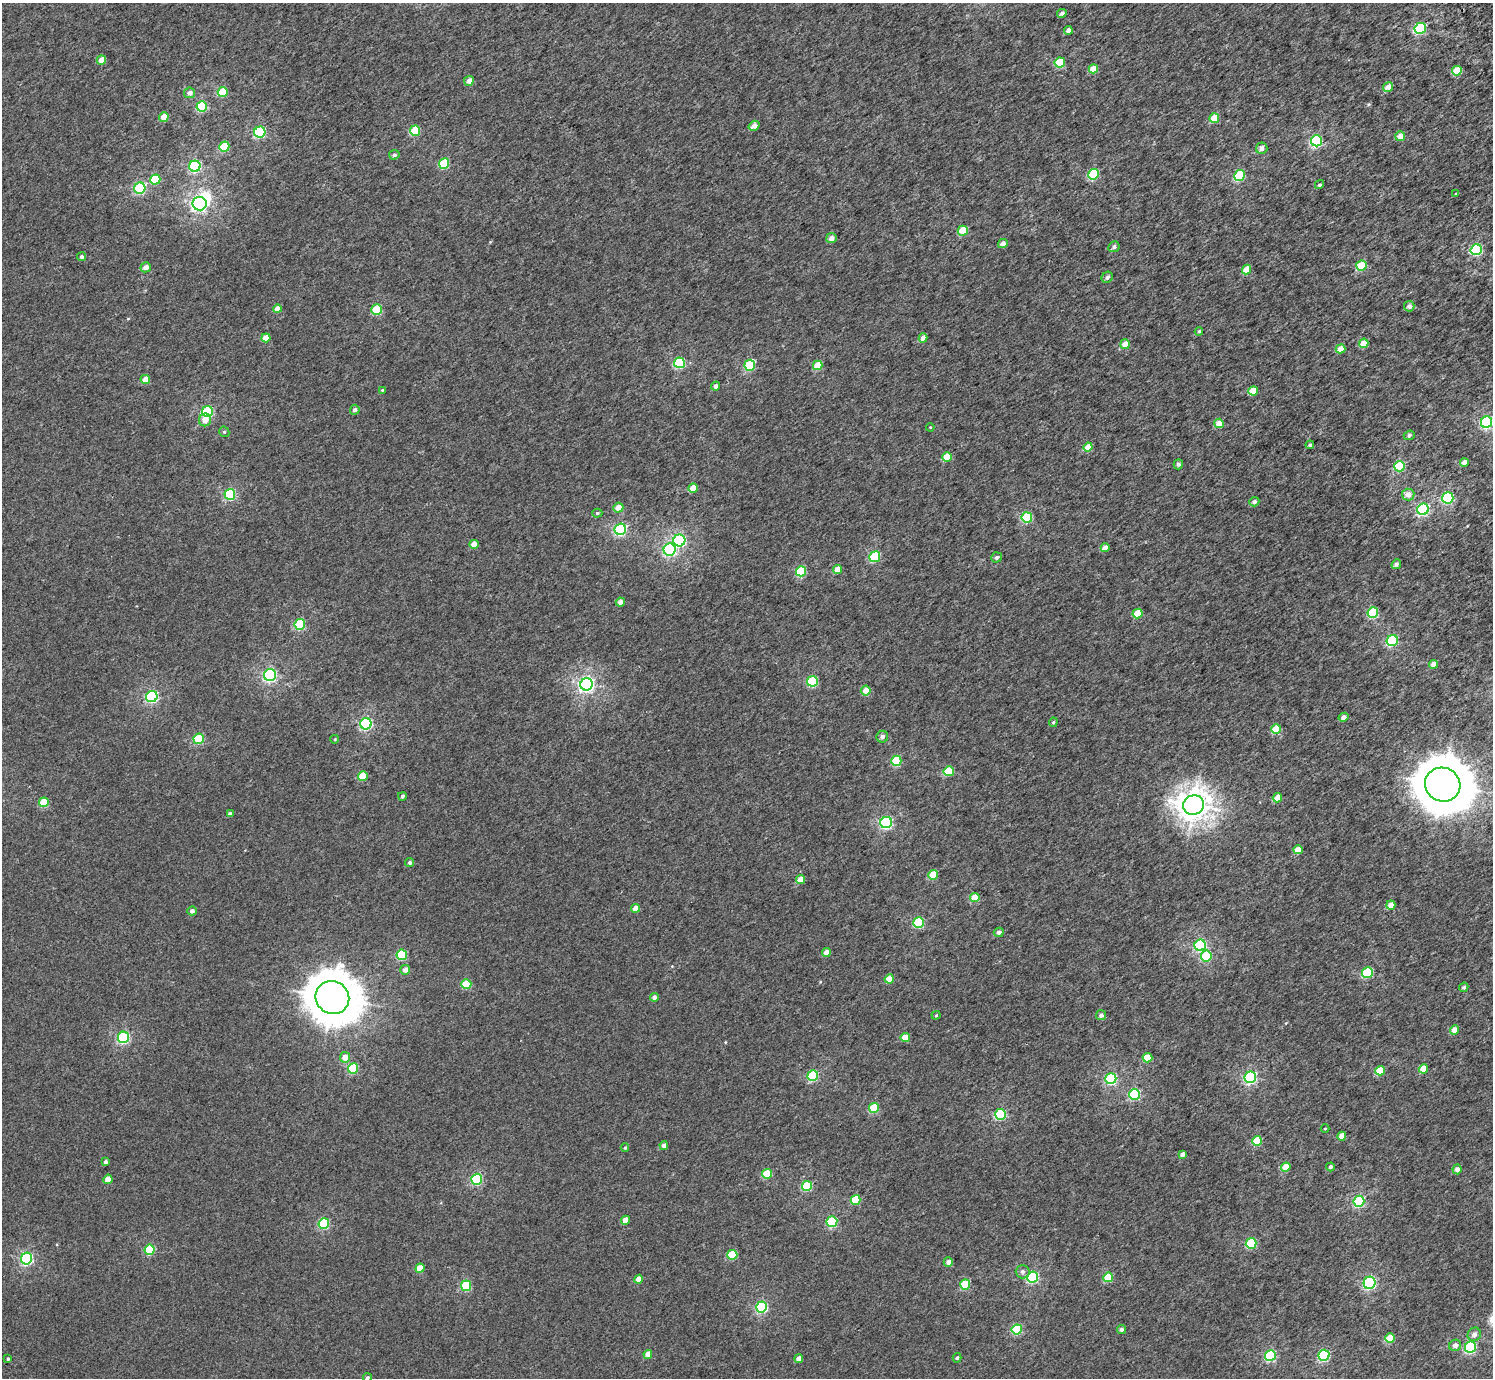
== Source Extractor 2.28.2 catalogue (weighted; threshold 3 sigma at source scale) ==
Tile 10 of 4 x 4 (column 2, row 3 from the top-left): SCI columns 1585-3075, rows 1640-3015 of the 6156 x 6091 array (HDU 1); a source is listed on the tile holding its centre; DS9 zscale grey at full resolution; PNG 1495 x 1380 px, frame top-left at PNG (2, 3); each listed source drawn as its Kron ellipse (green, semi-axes under 4 px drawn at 4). Shown black and unused: <1% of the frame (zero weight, under 3 of 5 exposures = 6% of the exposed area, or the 3 px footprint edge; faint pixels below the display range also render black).
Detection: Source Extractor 2.28.2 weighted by HDU 2 'WHT'; one run over the whole footprint, this tile lists its part. Background 0.00209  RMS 0.0032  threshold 0.0145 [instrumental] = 3 sigma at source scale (4.5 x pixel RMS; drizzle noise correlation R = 1.50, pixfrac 1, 0.0396/0.0396 arcsec/px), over >= 5 px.
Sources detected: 202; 1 inside a brighter object's white glare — neither listed nor drawn; the other 201 listed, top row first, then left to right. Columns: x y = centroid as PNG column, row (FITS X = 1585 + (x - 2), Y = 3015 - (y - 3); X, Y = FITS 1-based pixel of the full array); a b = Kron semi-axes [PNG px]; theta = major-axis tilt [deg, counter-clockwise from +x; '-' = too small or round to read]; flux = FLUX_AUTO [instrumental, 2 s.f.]
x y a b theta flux
1062 13 5 4 - 0.79
1420 28 6 5 - 24
1068 30 4 4 - 1.6
101 60 5 4 - 3.3
1060 62 5 5 - 11
1093 69 5 4 - 4.9
1457 71 5 5 - 7.5
469 81 5 5 - 1.6
1388 87 5 4 - 2.5
223 92 5 5 - 8.6
190 93 5 5 - 1.3
202 106 5 5 - 17
164 117 5 4 - 3.4
1214 118 5 4 - 5.5
754 126 5 4 - 1.6
415 131 5 5 - 11
260 132 6 5 - 27
1400 136 5 5 - 2.5
1316 141 5 5 - 26
224 147 5 5 - 11
1262 148 6 5 - 1.4
394 155 5 4 - 0.7
444 163 5 5 - 14
195 166 5 5 - 27
1094 174 5 5 - 15
1240 176 5 5 - 20
155 179 5 5 - 9.1
1319 185 5 4 - 0.49
140 188 6 5 - 25
1456 194 4 3 - 0.28
199 204 7 6 - 57
963 231 5 5 - 8.4
831 238 5 5 - 1.8
1003 243 5 4 - 1.3
1114 247 6 5 - 0.84
1476 250 5 5 - 24
81 257 4 4 - 0.66
1361 266 5 5 - 10
146 267 5 5 - 1.7
1246 270 5 4 - 4.3
1107 277 6 5 - 0.79
1409 306 5 5 - 1.2
277 309 4 4 - 2.5
377 310 5 5 - 12
1199 331 4 4 - 0.38
266 338 4 4 - 3.7
923 338 4 4 - 1.8
1364 343 5 4 - 4.3
1125 344 5 5 - 3
1341 349 5 4 - 3.9
679 363 5 5 - 21
750 365 5 5 - 16
818 365 5 4 - 5.7
145 379 5 4 - 3
715 386 5 4 - 1
382 390 4 4 - 0.28
1253 391 5 4 - 5.3
355 410 5 4 - 0.69
208 412 5 5 - 24
205 420 6 6 - 2.6
1486 422 6 5 - 30
1219 423 5 4 - 3.9
930 427 4 3 - 0.22
224 432 5 5 - 0.42
1409 435 5 4 - 0.75
1310 445 4 3 - 0.51
1088 447 4 4 - 4.1
947 457 5 4 - 6.6
1464 462 4 4 - 2.3
1178 464 5 4 - 0.8
1399 466 5 5 - 18
693 488 4 4 - 3.6
230 494 5 5 - 24
1408 495 6 6 - 2.3
1448 498 5 5 - 23
1254 502 5 4 - 1
618 508 5 5 - 3.2
1423 509 6 5 - 32
597 513 5 4 - 0.43
1027 517 5 5 - 19
620 529 6 5 - 34
679 540 6 6 - 36
474 544 4 4 - 2.8
1105 548 4 4 - 2.4
670 550 6 6 - 37
875 557 5 5 - 16
996 557 5 5 - 0.63
1396 564 5 4 - 0.75
838 569 4 4 - 3.7
801 571 5 5 - 13
620 602 4 4 - 1.4
1373 612 5 5 - 16
1137 613 5 4 - 6.8
300 624 5 5 - 17
1392 640 6 5 - 24
1434 664 4 4 - 3.5
270 675 6 6 - 47
812 681 5 5 - 18
587 684 6 6 - 77
866 690 5 4 - 3.1
152 697 6 5 - 35
1343 717 5 4 - 1.5
1053 722 5 4 - 0.37
366 724 6 5 - 32
1276 729 5 5 - 8.4
882 737 6 5 - 0.93
199 739 5 5 - 13
335 739 4 3 - 0.21
896 761 5 5 - 12
949 771 5 5 - 9.3
363 776 5 4 - 6.8
1443 785 18 17 - 1100
402 796 4 4 - 0.52
1277 798 4 4 - 3.5
44 802 5 5 - 8.6
1194 805 10 9 - 300
230 814 4 4 - 1
886 823 6 5 - 37
1298 850 4 4 - 3.5
410 863 4 4 - 0.56
933 875 5 4 - 6.7
800 879 4 4 - 3.3
975 897 5 4 - 4.9
1391 905 5 4 - 2.5
636 908 4 4 - 2.9
192 911 5 4 - 0.97
919 923 5 5 - 18
999 932 5 4 - 1
1200 945 6 5 - 31
826 952 4 4 - 2.4
402 955 5 5 - 14
1206 956 5 5 - 15
405 970 5 5 - 1.4
1367 972 5 5 - 15
889 979 5 4 - 3.9
466 984 5 5 - 9.3
1464 987 5 4 - 0.59
654 997 4 4 - 0.98
332 998 17 16 - 940
936 1015 4 4 - 0.28
1101 1015 5 5 - 1
1454 1030 4 4 - 2.4
123 1037 6 5 - 34
905 1037 4 4 - 3.9
345 1057 5 5 - 2.7
1147 1058 5 4 - 5.8
353 1068 5 5 - 16
1423 1069 5 4 - 5.9
1380 1071 5 4 - 7.8
813 1076 5 5 - 19
1250 1077 6 5 - 36
1111 1079 5 5 - 28
1134 1094 5 5 - 21
874 1108 5 5 - 13
1001 1114 5 5 - 24
1325 1129 4 3 - 0.23
1342 1136 4 4 - 3.1
1257 1141 5 5 - 9.8
664 1145 4 4 - 1.3
625 1148 4 4 - 0.38
1182 1154 4 4 - 1.1
105 1162 4 4 - 0.75
1286 1167 5 4 - 6.3
1330 1167 4 4 - 0.95
1457 1169 5 4 - 1.6
767 1174 5 4 - 10
108 1179 5 4 - 3.4
477 1179 5 5 - 24
807 1186 5 5 - 15
856 1200 5 5 - 8.2
1359 1201 5 5 - 24
625 1220 4 4 - 2.9
832 1222 5 5 - 16
324 1223 5 5 - 21
1251 1243 5 5 - 19
150 1250 5 5 - 15
732 1255 5 5 - 11
27 1259 6 5 - 34
948 1262 4 4 - 1.3
420 1268 5 4 - 4.4
1023 1272 7 6 - 0.94
1033 1277 5 5 - 30
1108 1277 5 5 - 9.3
639 1279 4 4 - 2.8
1369 1283 6 6 - 34
965 1284 5 5 - 12
466 1286 5 5 - 18
762 1307 5 5 - 30
1017 1329 5 5 - 17
1121 1329 4 4 - 0.77
1474 1334 7 6 - 1.4
1390 1338 5 4 - 8.4
1455 1345 6 5 - 1.4
1470 1347 5 5 - 30
648 1354 4 4 - 2.4
1324 1355 5 5 - 26
1270 1356 5 5 - 26
799 1358 4 4 - 2.1
957 1358 5 4 - 0.46
8 1359 4 3 - 0.37
367 1378 4 4 - 0.54
Isophote crosses this tile's border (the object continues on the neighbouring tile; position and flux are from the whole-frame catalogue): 1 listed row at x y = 367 1378